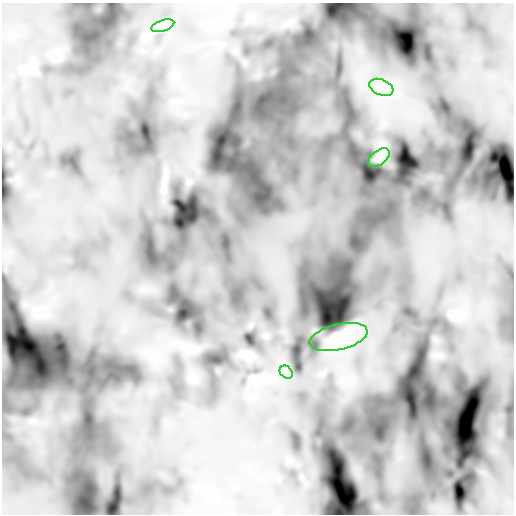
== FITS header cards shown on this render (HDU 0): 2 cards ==
NAXIS1  =                  512 /
NAXIS2  =                  512 /

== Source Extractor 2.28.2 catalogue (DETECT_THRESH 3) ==
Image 512 x 512 px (HDU 0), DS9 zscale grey, 1 PNG px = 1 image px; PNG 516 x 516 px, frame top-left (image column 1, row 512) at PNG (2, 3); each listed source drawn as its Kron ellipse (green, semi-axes under 4 px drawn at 4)
Background -1.05e+20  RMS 8.2e+19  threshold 2.45e+20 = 3 sigma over >= 5 px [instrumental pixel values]
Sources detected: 5; all 5 listed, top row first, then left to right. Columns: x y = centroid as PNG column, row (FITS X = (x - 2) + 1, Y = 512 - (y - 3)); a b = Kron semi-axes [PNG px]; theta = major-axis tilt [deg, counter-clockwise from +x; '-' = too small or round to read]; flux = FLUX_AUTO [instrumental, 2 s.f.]
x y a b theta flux
163 26 12 5 18 2.6e+22
381 87 13 7 -22 5.9e+22
379 158 12 7 37 2.9e+22
339 337 30 13 13 8.4e+22
286 372 7 5 -45 2.0e+22